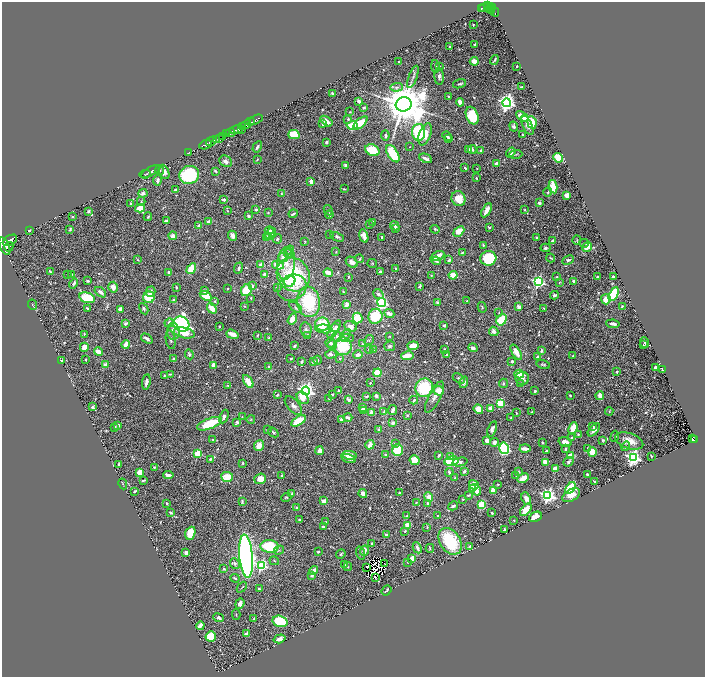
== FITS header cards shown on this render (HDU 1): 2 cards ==
NAXIS1  =                 1406
NAXIS2  =                 1349

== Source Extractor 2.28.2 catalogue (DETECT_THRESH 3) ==
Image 1406 x 1349 px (HDU 1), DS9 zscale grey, zoomed out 1/2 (1 PNG px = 2 x 2 image px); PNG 707 x 679 px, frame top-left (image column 2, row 1349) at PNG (2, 2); each listed source drawn as its Kron ellipse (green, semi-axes under 4 px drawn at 4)
Background 0.66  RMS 0.021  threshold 0.0615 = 3 sigma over >= 5 px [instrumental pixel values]
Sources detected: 770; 36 cannot appear on this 1/2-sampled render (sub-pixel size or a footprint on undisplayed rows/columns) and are neither listed nor drawn; of the other 734, the 500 brightest by FLUX_AUTO listed and drawn (234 fainter detections omitted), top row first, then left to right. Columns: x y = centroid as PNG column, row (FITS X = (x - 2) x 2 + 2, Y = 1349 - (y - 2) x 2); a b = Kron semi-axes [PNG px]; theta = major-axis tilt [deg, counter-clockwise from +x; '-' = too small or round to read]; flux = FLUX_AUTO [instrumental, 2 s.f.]
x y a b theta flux
488 6 3 2 - 270
484 7 4 2 - 210
490 7 3 2 - 350
493 7 2 2 - 380
481 8 4 2 - 220
490 9 2 1 - 140
492 10 3 2 - 130
494 11 6 2 -55 230
473 25 2 2 - 3.2
475 44 2 2 - 4.4
449 46 2 2 - 3.5
494 60 5 2 - 5.5
474 61 4 3 - 45
399 62 2 2 - 3.2
435 66 6 3 -80 7.4
439 66 3 2 - 3.3
517 66 2 2 - 6.2
439 76 9 4 -88 11
413 77 12 3 70 10
459 84 7 2 16 7.1
397 87 6 4 4 12
521 87 3 2 - 4.2
333 93 4 3 - 7.3
448 96 2 2 - 7.5
359 101 3 3 - 8.5
460 102 4 3 - 40
507 103 4 4 - 1800
404 104 8 7 - 24000
364 107 3 2 - 4.8
350 112 2 2 - 3.3
472 116 9 6 -67 150
522 117 7 3 -33 79
348 119 2 2 - 14
256 120 7 2 28 340
326 121 7 3 -34 36
251 122 2 1 - 160
532 122 6 4 -83 72
361 123 8 4 42 77
323 124 3 3 - 11
246 125 5 3 - 1500
527 125 10 4 -65 22
352 126 5 4 - 160
242 127 3 2 - 570
514 127 5 4 - 8.8
237 129 6 2 19 2800
241 130 2 1 - 250
231 132 4 4 - 820
419 132 8 6 -87 250
227 134 4 2 - 540
425 134 11 6 70 70
294 135 6 4 -14 140
385 135 5 3 - 8.7
522 135 3 3 - 4.1
222 136 3 3 - 620
447 136 5 3 - 7.4
219 138 3 2 - 240
448 138 4 3 - 5.8
217 140 4 2 - 460
211 141 6 2 29 1700
326 142 2 2 - 13
205 145 6 2 22 1500
257 147 6 3 59 8.8
409 147 2 2 - 3.8
372 150 7 5 -27 120
469 150 4 3 - 10
472 150 4 3 - 7.4
480 150 3 3 - 5.9
189 152 2 1 - 22
511 153 5 3 - 24
393 154 9 5 -58 180
516 154 6 2 2 3.1
426 158 6 3 -26 17
558 158 5 4 - 86
257 159 3 2 - 3.4
226 161 6 5 - 19
496 163 4 2 - 19
345 165 3 3 - 6.7
465 168 3 2 - 7.8
477 168 2 2 - 3.2
160 170 4 3 - 3.6
151 171 11 4 29 14
215 171 4 2 - 5.9
164 172 7 5 -67 22
145 174 5 4 - 4.6
189 175 10 9 - 370
476 178 3 2 - 5.2
157 180 5 3 - 18
311 181 3 2 - 34
553 187 7 3 -78 84
344 189 3 2 - 4
175 190 3 2 - 6
548 192 4 3 - 4.8
143 193 4 4 - 14
281 193 3 3 - 4.4
567 195 3 3 - 52
458 199 8 6 -64 72
224 200 3 2 - 13
141 201 5 3 - 4.7
539 203 3 3 - 16
130 204 3 3 - 5.5
140 208 5 3 - 75
256 209 3 2 - 14
328 210 5 3 - 5.2
486 210 7 3 59 29
525 210 2 2 - 3.4
89 211 3 3 - 11
227 211 3 3 - 3.2
268 213 3 3 - 4.1
293 214 5 2 - 11
329 215 4 3 - 12
73 216 2 2 - 4.5
249 216 3 3 - 11
148 217 4 3 - 5.5
166 221 3 2 - 11
208 222 3 2 - 19
373 222 3 2 - 8.2
370 224 3 3 - 3.9
199 226 3 2 - 18
395 226 5 2 - 21
489 227 3 2 - 4.5
70 229 4 2 - 5.1
395 229 2 2 - 15
435 229 4 2 - 7.2
29 230 2 2 - 8.8
269 231 5 3 - 16
459 231 6 4 43 57
271 234 6 4 57 37
330 235 3 2 - 5.3
173 236 4 4 - 22
233 236 5 4 - 25
364 236 7 4 -74 42
269 237 3 2 - 10
337 237 7 3 -25 14
382 237 2 2 - 16
266 238 4 3 - 34
536 238 3 2 - 5.8
277 239 4 3 - 4.9
10 240 8 5 29 4400
577 240 5 2 - 3.6
305 241 3 2 - 3.4
552 241 4 3 - 14
584 243 5 3 - 5.3
483 245 2 2 - 3.3
4 246 9 4 -65 6900
9 247 5 2 - 710
587 247 5 4 - 44
545 248 5 4 - 11
290 250 4 3 - 6.2
336 252 2 2 - 3.1
462 253 3 2 - 4.3
288 254 4 4 - 11
437 256 7 3 26 49
283 257 5 4 - 27
488 258 8 7 - 250
551 258 4 2 - 4.6
137 259 4 2 - 3.2
360 259 4 3 - 5.3
449 260 4 3 - 6.8
568 260 6 4 28 9.3
436 261 5 3 - 9.3
352 262 6 5 - 23
286 263 16 9 84 58
372 264 5 4 - 4.8
261 265 4 3 - 42
278 265 6 4 -12 57
239 268 5 3 - 9.9
191 269 6 4 56 74
396 269 3 2 - 7.6
50 272 4 2 - 7.7
380 272 3 3 - 7.8
169 273 3 2 - 22
328 273 5 3 - 59
71 274 3 2 - 3.4
67 275 4 3 - 3.2
265 275 3 3 - 29
293 275 18 15 -49 350
431 275 3 3 - 3.8
453 275 4 4 - 49
613 276 2 2 - 6.9
349 277 3 2 - 3.5
557 277 3 3 - 4.5
597 277 3 2 - 4
88 281 3 2 - 6.9
290 281 6 5 - 44
574 281 3 2 - 11
538 282 4 4 - 740
559 283 3 3 - 3.5
74 284 5 3 - 7.5
252 286 3 3 - 14
420 286 4 2 - 5.9
113 287 5 4 - 31
176 287 2 2 - 3.7
277 287 3 3 - 8.4
228 288 2 2 - 3.8
292 288 15 12 28 61
246 290 6 5 - 100
204 291 3 3 - 11
100 292 6 3 -39 18
150 292 5 4 - 18
344 292 4 3 - 3.4
378 294 5 4 - 14
614 294 7 4 64 290
554 295 4 2 - 12
206 296 6 3 -30 110
149 297 6 5 - 110
87 298 8 5 -15 160
251 298 3 2 - 3.1
606 299 5 5 - 49
174 300 4 2 - 5.2
215 301 3 2 - 3.9
467 301 2 2 - 5.4
308 302 15 11 -83 250
381 303 4 4 - 580
438 303 3 3 - 15
33 305 5 2 - 3.3
347 305 3 2 - 44
244 306 3 3 - 3.4
622 306 2 2 - 3.5
295 307 7 4 -33 8.7
482 307 5 3 - 4.4
519 307 4 3 - 17
87 308 3 2 - 6.3
212 308 6 3 -53 65
543 308 3 2 - 3.9
120 309 3 3 - 25
144 309 6 4 -63 8.7
499 312 4 3 - 3.5
389 313 5 3 - 35
375 316 7 7 - 150
358 318 5 5 - 120
292 319 6 4 56 40
501 320 6 4 56 100
125 323 4 3 - 11
169 323 5 3 - 14
181 324 8 7 - 920
322 324 7 6 - 130
613 324 6 2 -7 14
350 326 6 5 - 32
444 326 3 2 - 11
219 327 2 2 - 4
336 327 3 3 - 19
324 329 8 4 -5 39
334 329 10 4 58 38
306 330 7 5 -77 11
173 331 8 6 -90 31
494 331 5 4 - 19
184 333 10 5 -12 49
84 334 2 2 - 3.6
232 334 6 3 -19 39
258 335 3 3 - 3.6
307 335 3 3 - 8.4
346 335 7 3 50 7.7
337 336 5 4 - 11
389 336 3 2 - 3.6
269 338 3 2 - 5.1
347 338 7 3 0 8.1
147 339 6 2 -35 14
171 340 9 4 -80 12
369 340 5 3 - 6
645 342 5 2 - 11
330 343 5 4 - 11
126 344 4 3 - 43
362 344 3 3 - 4.3
332 345 5 3 - 7
643 345 2 2 - 3.2
295 346 3 2 - 10
343 346 9 9 - 200
390 346 5 5 - 10
413 346 5 4 - 56
84 347 4 3 - 35
473 348 5 3 - 15
369 349 4 4 - 6
374 349 3 3 - 3.7
444 350 3 2 - 9.8
541 351 4 2 - 8.8
98 352 4 3 - 37
516 352 8 4 -59 44
189 354 5 3 - 11
331 354 6 3 4 13
358 355 5 3 - 29
446 355 3 2 - 5.8
407 356 6 3 10 54
573 356 2 2 - 11
537 357 3 3 - 14
291 358 3 2 - 4.1
86 359 2 2 - 4
174 359 3 3 - 12
340 359 3 2 - 3.3
318 360 4 3 - 6.1
61 361 2 2 - 11
512 361 3 3 - 9.6
302 362 3 2 - 8.9
314 362 4 2 - 8.3
106 365 3 3 - 48
213 365 4 3 - 22
543 365 7 3 -16 6.1
269 366 3 3 - 4.6
655 368 4 2 - 13
662 369 3 2 - 6
617 372 3 3 - 7.6
377 373 4 3 - 110
170 374 3 2 - 3.4
519 374 5 4 - 59
164 375 2 2 - 3.2
459 378 7 3 -33 8
522 378 7 6 - 22
248 381 7 4 -58 50
146 382 7 3 81 17
464 382 6 3 73 14
370 383 2 2 - 7.9
503 383 4 4 - 7.5
521 384 3 3 - 28
228 385 4 3 - 5.2
424 388 9 9 - 230
339 390 3 3 - 5.3
306 391 4 4 - 1700
439 391 5 4 - 48
535 391 3 2 - 5.8
277 395 3 2 - 7.3
332 395 2 2 - 7.7
570 395 3 3 - 4.7
367 396 3 2 - 8.1
376 396 2 2 - 34
600 396 4 3 - 40
434 397 17 6 63 29
303 398 7 5 -47 57
329 398 3 2 - 4.3
349 400 4 3 - 8.3
414 400 4 3 - 7.7
500 403 3 3 - 250
293 406 11 6 -48 22
92 407 2 2 - 24
363 408 3 2 - 12
490 408 3 3 - 22
478 409 5 4 - 54
363 410 3 3 - 7.9
393 410 5 3 - 14
609 411 4 4 - 4.5
384 412 4 2 - 7.1
531 412 2 2 - 3.7
372 413 3 3 - 25
516 413 2 2 - 3.1
407 415 4 3 - 3.6
224 417 7 4 67 14
242 417 2 2 - 3.2
348 418 4 2 - 18
511 418 3 2 - 5.2
251 419 4 3 - 4.1
341 420 3 3 - 11
298 421 8 4 32 140
237 422 3 3 - 9.4
393 423 3 3 - 22
210 424 13 5 20 170
118 426 3 3 - 13
593 426 2 2 - 6.4
115 427 3 3 - 8
573 428 6 3 67 81
492 429 8 4 71 18
267 430 3 2 - 3.5
379 430 3 3 - 12
594 430 8 4 48 20
273 432 6 3 -41 5.6
578 434 4 3 - 4
615 436 5 3 - 6
571 438 3 3 - 4.7
213 439 3 2 - 3.9
693 439 3 2 - 69
695 439 3 2 - 50
487 440 4 3 - 26
603 440 3 3 - 6.2
629 441 15 7 -19 54
495 442 4 3 - 28
542 442 2 2 - 6.5
565 442 7 4 -18 35
395 444 4 4 - 5.4
259 445 5 4 - 42
370 445 5 3 - 27
626 446 5 3 - 5.4
504 448 6 5 - 510
588 448 3 2 - 6
525 449 5 3 - 25
565 449 4 3 - 7.5
398 450 6 5 - 170
319 451 4 3 - 25
546 451 3 2 - 8.8
592 452 4 3 - 110
198 453 3 3 - 190
349 455 8 4 -7 31
386 455 3 3 - 7.3
439 455 3 2 - 5.4
450 456 4 3 - 10
571 456 3 3 - 82
651 456 3 2 - 4.4
349 458 7 3 -17 19
633 458 4 4 - 1500
210 459 4 4 - 6.6
415 460 5 5 - 79
451 461 7 5 12 190
460 462 7 4 13 14
545 462 3 3 - 47
568 462 5 4 - 6.9
243 463 3 3 - 4.3
119 465 4 2 - 8.1
154 467 2 2 - 5.6
555 469 3 3 - 39
464 471 4 3 - 9.9
140 472 4 4 - 58
449 472 4 3 - 7.5
519 472 4 3 - 5.4
587 474 2 2 - 6.7
168 475 5 2 - 18
282 475 2 2 - 8
516 476 3 3 - 4.4
227 477 6 5 - 75
455 478 2 2 - 5
523 478 6 3 28 62
260 479 6 5 - 51
143 480 4 2 - 6.8
595 481 3 2 - 4.9
123 484 5 2 - 3.5
498 484 3 3 - 3.8
474 485 5 4 - 78
570 488 7 4 56 280
473 489 4 3 - 20
476 490 6 5 - 40
493 490 4 4 - 35
135 491 3 2 - 7.8
292 493 4 3 - 6.3
399 493 2 2 - 5
363 494 5 3 - 29
469 495 4 2 - 4.8
548 495 4 4 - 1200
571 495 9 5 30 35
286 497 5 3 - 6.1
429 497 5 4 - 36
463 499 3 2 - 3.2
526 499 6 4 -66 24
242 501 4 2 - 6.3
324 501 4 3 - 30
167 503 4 3 - 4.3
416 503 3 2 - 4.4
428 504 4 4 - 14
482 505 4 3 - 170
453 506 5 2 - 13
297 508 2 2 - 23
526 510 7 4 49 60
171 513 3 2 - 6.5
492 513 2 2 - 5.4
407 516 4 2 - 9
437 516 2 2 - 3.9
535 517 7 5 27 46
299 520 2 2 - 5
514 520 3 3 - 3.4
326 522 2 2 - 3.2
408 525 4 3 - 60
323 527 3 2 - 12
427 527 4 2 - 3.6
504 530 3 2 - 5.2
405 531 4 3 - 3.6
190 533 7 5 68 91
386 535 3 2 - 19
450 541 14 10 -56 270
372 544 3 2 - 8.8
270 546 9 6 -4 220
469 547 4 3 - 7.6
417 548 6 3 -63 18
430 548 4 2 - 5.6
279 550 5 3 - 5.1
364 551 5 3 - 31
318 552 2 2 - 8.8
186 553 4 3 - 14
360 553 6 4 -74 6.6
341 554 5 3 - 5.9
246 556 22 6 -85 2700
412 559 3 3 - 62
274 561 5 3 - 3.8
408 562 3 3 - 3.9
235 563 6 4 -67 11
384 564 2 1 - 5.1
261 565 4 4 - 530
344 565 2 2 - 3.6
348 566 4 3 - 3.1
366 567 3 2 - 4.6
224 569 3 2 - 3.5
314 571 5 2 - 33
312 575 3 2 - 15
376 577 2 1 - 5
235 578 5 3 - 6.1
242 587 6 2 48 4.8
259 589 3 3 - 5.6
387 590 6 3 52 8.9
240 603 5 4 - 21
236 615 5 3 - 4.9
219 618 5 3 - 9.4
254 619 3 3 - 6.3
280 621 8 5 -16 210
200 626 4 3 - 29
246 634 4 3 - 14
211 636 5 5 - 130
280 639 6 4 17 22
At the frame edge (FLAGS 8, measured only in part): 1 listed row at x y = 4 246
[234 fainter detections neither listed nor drawn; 36 sub-pixel or undisplayed-footprint detections neither listed nor drawn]